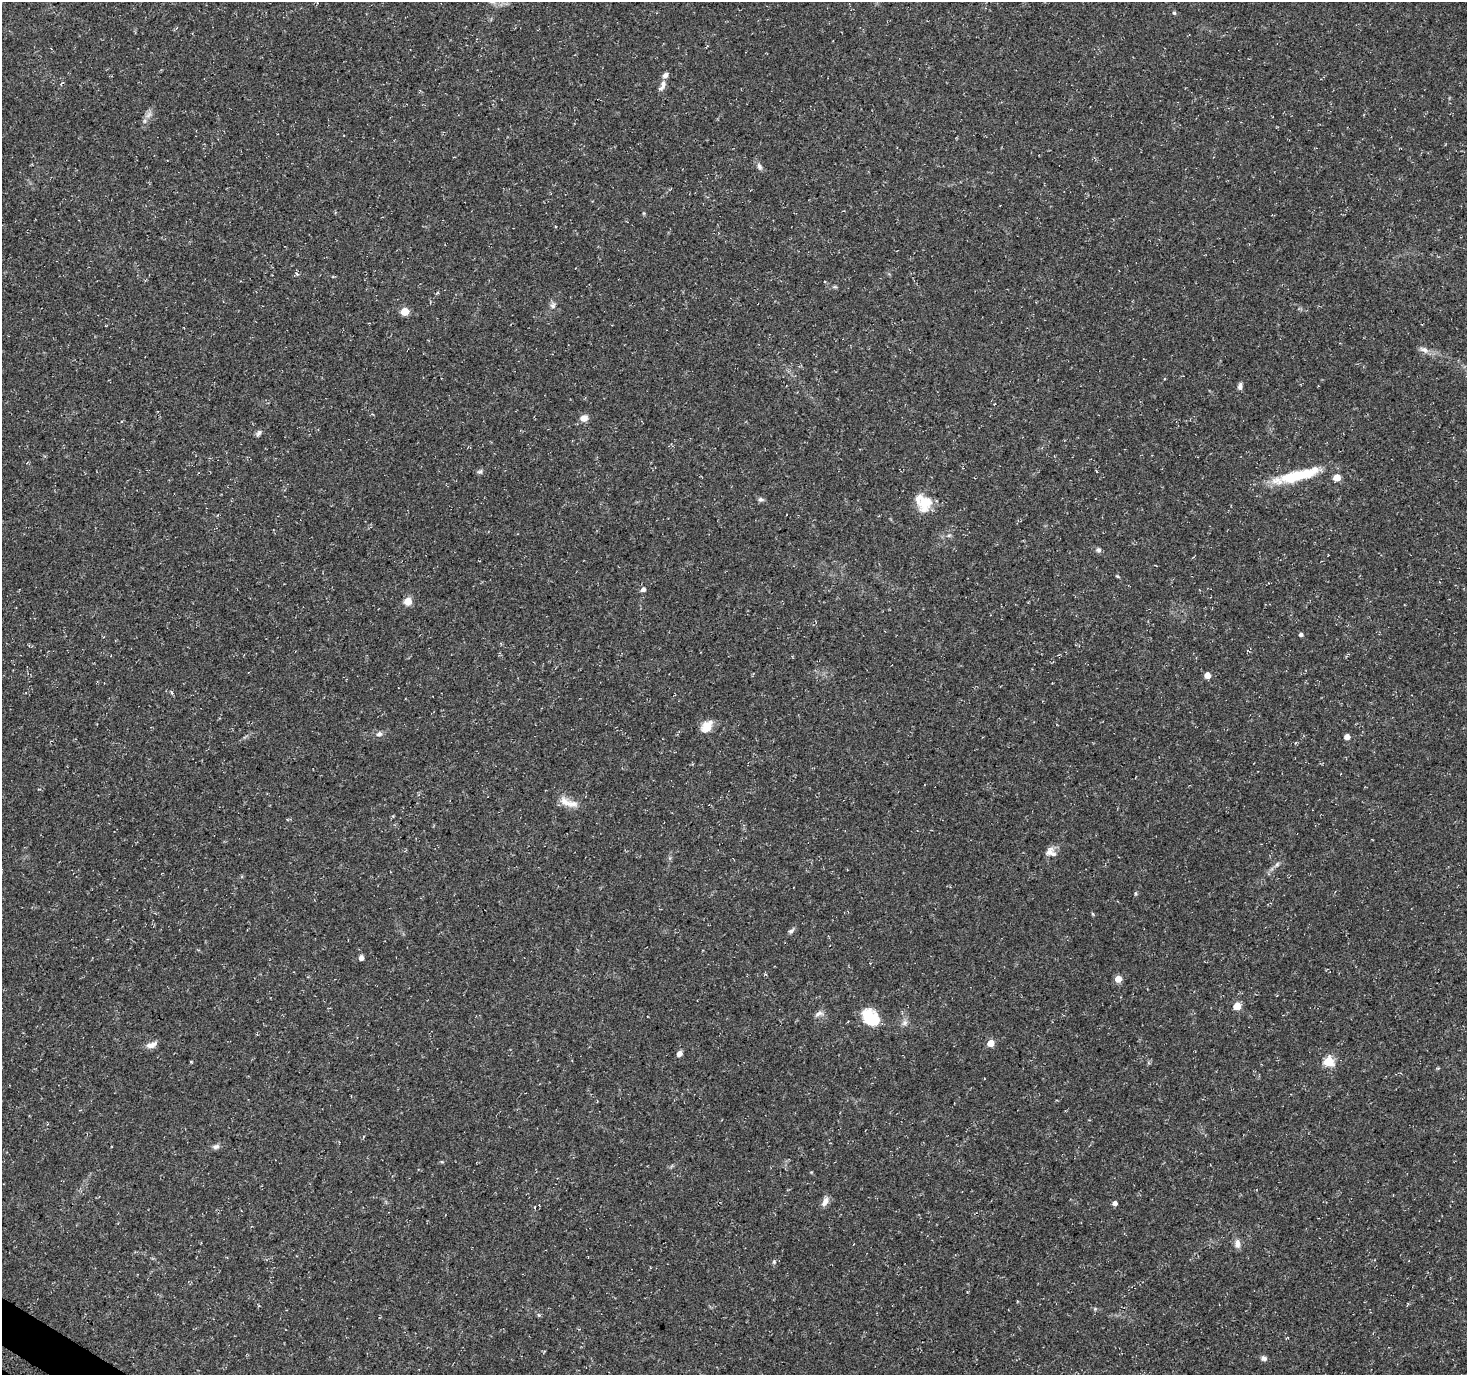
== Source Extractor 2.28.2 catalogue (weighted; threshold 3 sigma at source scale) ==
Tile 7 of 4 x 4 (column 3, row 2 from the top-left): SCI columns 3015-4479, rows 2999-4371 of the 5992 x 6054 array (HDU 1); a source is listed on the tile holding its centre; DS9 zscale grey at full resolution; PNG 1469 x 1377 px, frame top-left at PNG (2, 2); no overlay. Shown black and unused: <1% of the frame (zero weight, under 3 of 4 exposures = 5% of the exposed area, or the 3 px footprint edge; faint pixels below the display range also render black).
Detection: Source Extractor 2.28.2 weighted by HDU 2 'WHT'; one run over the whole footprint, this tile lists its part. Background 0.0482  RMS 0.004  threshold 0.0178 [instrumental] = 3 sigma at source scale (4.5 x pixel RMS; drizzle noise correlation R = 1.50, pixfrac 1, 0.0396/0.0396 arcsec/px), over >= 5 px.
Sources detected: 56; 5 inside a brighter listed object's ellipse — not listed separately; the other 51 listed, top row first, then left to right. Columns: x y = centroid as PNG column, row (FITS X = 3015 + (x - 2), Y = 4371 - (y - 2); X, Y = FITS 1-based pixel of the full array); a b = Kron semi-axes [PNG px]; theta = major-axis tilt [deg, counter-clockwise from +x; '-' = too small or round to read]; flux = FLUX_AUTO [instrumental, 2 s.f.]
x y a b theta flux
1174 13 5 4 - 0.62
663 84 10 6 -90 1.6
148 115 12 5 45 1.8
759 166 10 6 -63 1.3
297 274 6 4 -45 0.64
835 287 6 4 -18 0.52
553 305 9 7 82 1.4
405 311 5 5 - 11
1424 350 12 7 -25 2
1240 386 8 5 80 1.3
584 418 8 7 - 2.9
258 433 11 5 55 1.1
480 472 8 5 14 0.87
1297 476 58 11 15 20
1337 478 5 5 - 6.1
761 499 8 6 -13 0.96
925 503 21 18 61 8.7
949 535 6 4 18 0.6
1098 550 6 6 - 1
1117 576 5 4 - 0.4
643 589 6 5 - 1.2
408 601 6 5 - 7.1
1301 634 4 4 - 1.1
1207 675 5 5 - 3.9
172 692 7 3 -71 0.56
707 727 12 8 50 6.5
379 734 8 6 24 1.3
1347 737 5 4 - 3.1
572 804 19 10 -2 3.8
1049 852 16 8 59 2.6
1277 864 8 5 54 0.97
791 931 9 5 42 1
361 958 4 4 - 2
1118 979 5 5 - 5.7
1237 1006 5 5 - 8.8
819 1013 14 6 16 1.6
870 1017 19 14 -45 14
848 1021 3 2 - 0.3
904 1023 9 7 46 1.5
991 1043 5 5 - 6.9
151 1045 13 7 17 2.7
679 1053 6 5 - 1.7
1329 1062 5 5 - 25
216 1147 9 6 20 1.3
811 1172 5 4 - 0.35
825 1202 13 7 63 2.3
1115 1203 5 4 - 1.7
1237 1244 11 7 -89 2.3
774 1262 5 5 - 0.59
539 1315 6 3 -70 0.53
1264 1358 7 6 - 1.3